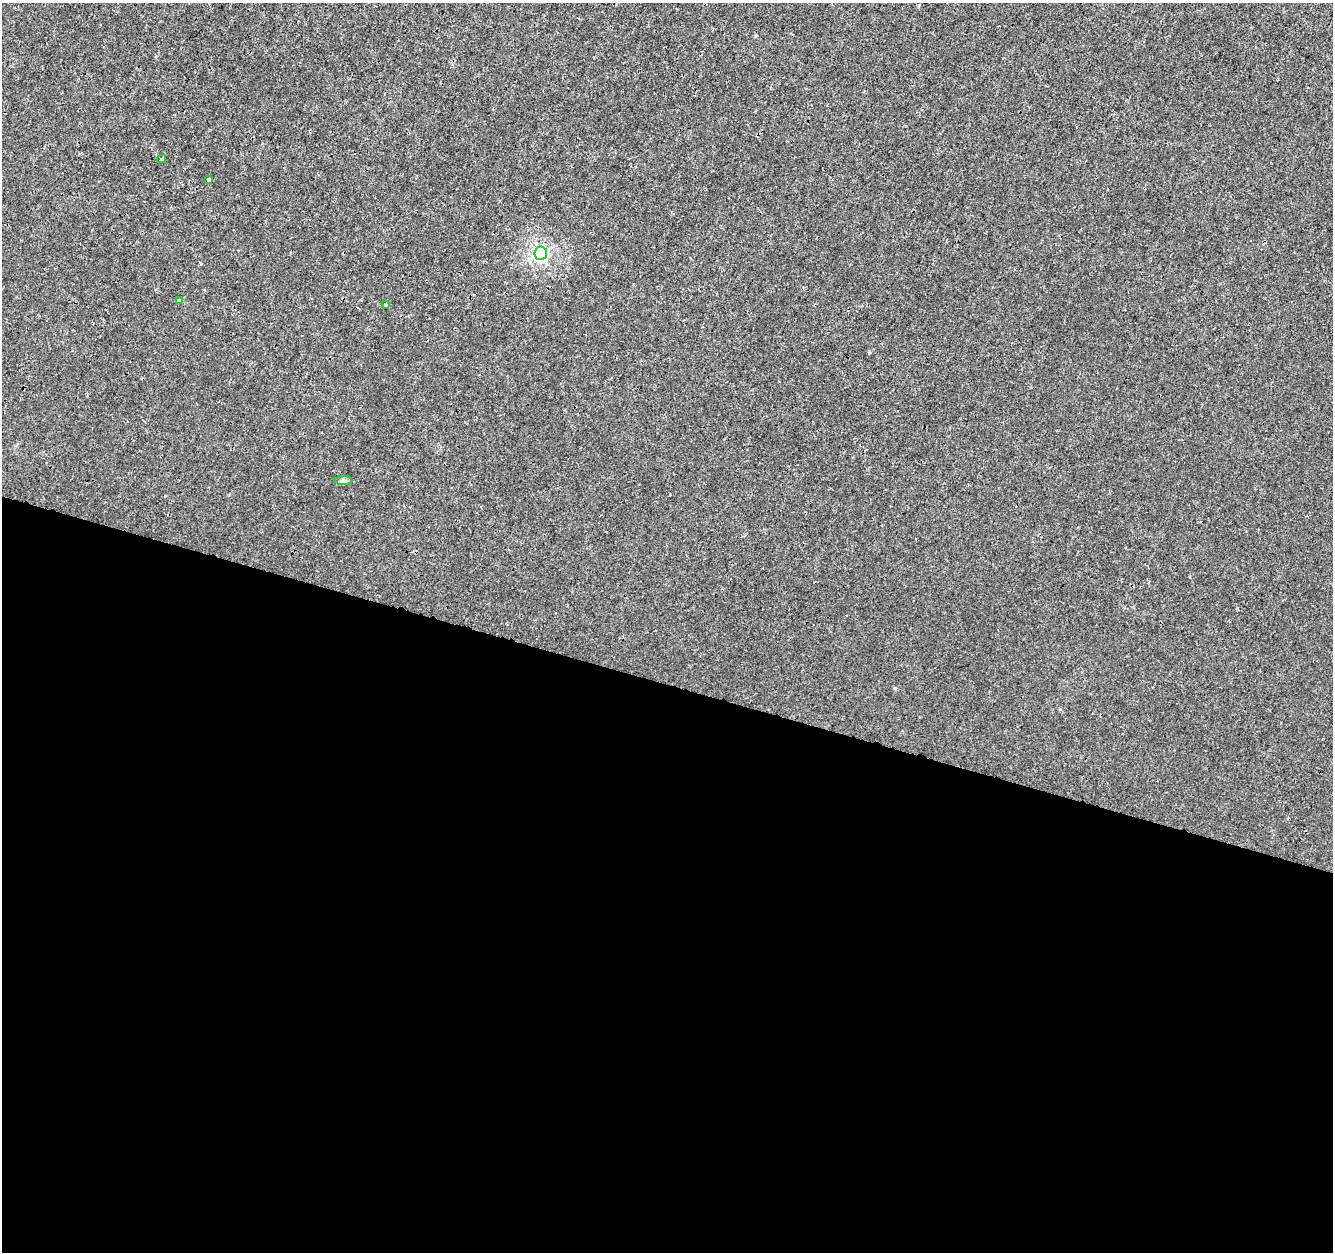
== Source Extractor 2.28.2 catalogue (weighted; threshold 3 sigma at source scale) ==
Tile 14 of 4 x 4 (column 2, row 4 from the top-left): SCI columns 1332-2662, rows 219-1468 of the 5333 x 5498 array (HDU 1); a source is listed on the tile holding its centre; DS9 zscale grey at full resolution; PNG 1335 x 1254 px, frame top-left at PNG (2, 3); each listed source drawn as its Kron ellipse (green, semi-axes under 4 px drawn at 4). Shown black and unused: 45% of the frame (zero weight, under 3 of 4 exposures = <1% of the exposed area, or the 3 px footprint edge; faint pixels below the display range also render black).
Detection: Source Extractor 2.28.2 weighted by HDU 2 'WHT'; one run over the whole footprint, this tile lists its part. Background 7.81e-05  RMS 0.0014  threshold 0.00641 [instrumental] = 3 sigma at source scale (4.5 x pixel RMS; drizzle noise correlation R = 1.50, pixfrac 1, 0.0396/0.0396 arcsec/px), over >= 5 px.
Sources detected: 6; all 6 listed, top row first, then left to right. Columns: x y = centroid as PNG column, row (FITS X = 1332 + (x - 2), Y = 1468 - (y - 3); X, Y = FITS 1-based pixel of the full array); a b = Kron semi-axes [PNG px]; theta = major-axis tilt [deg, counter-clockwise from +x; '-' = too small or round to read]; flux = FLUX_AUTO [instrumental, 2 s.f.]
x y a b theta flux
161 159 4 3 - 0.93
209 179 4 3 - 0.54
541 253 7 6 - 27
179 300 3 3 - 0.35
386 305 3 3 - 0.45
343 481 9 4 0 0.32